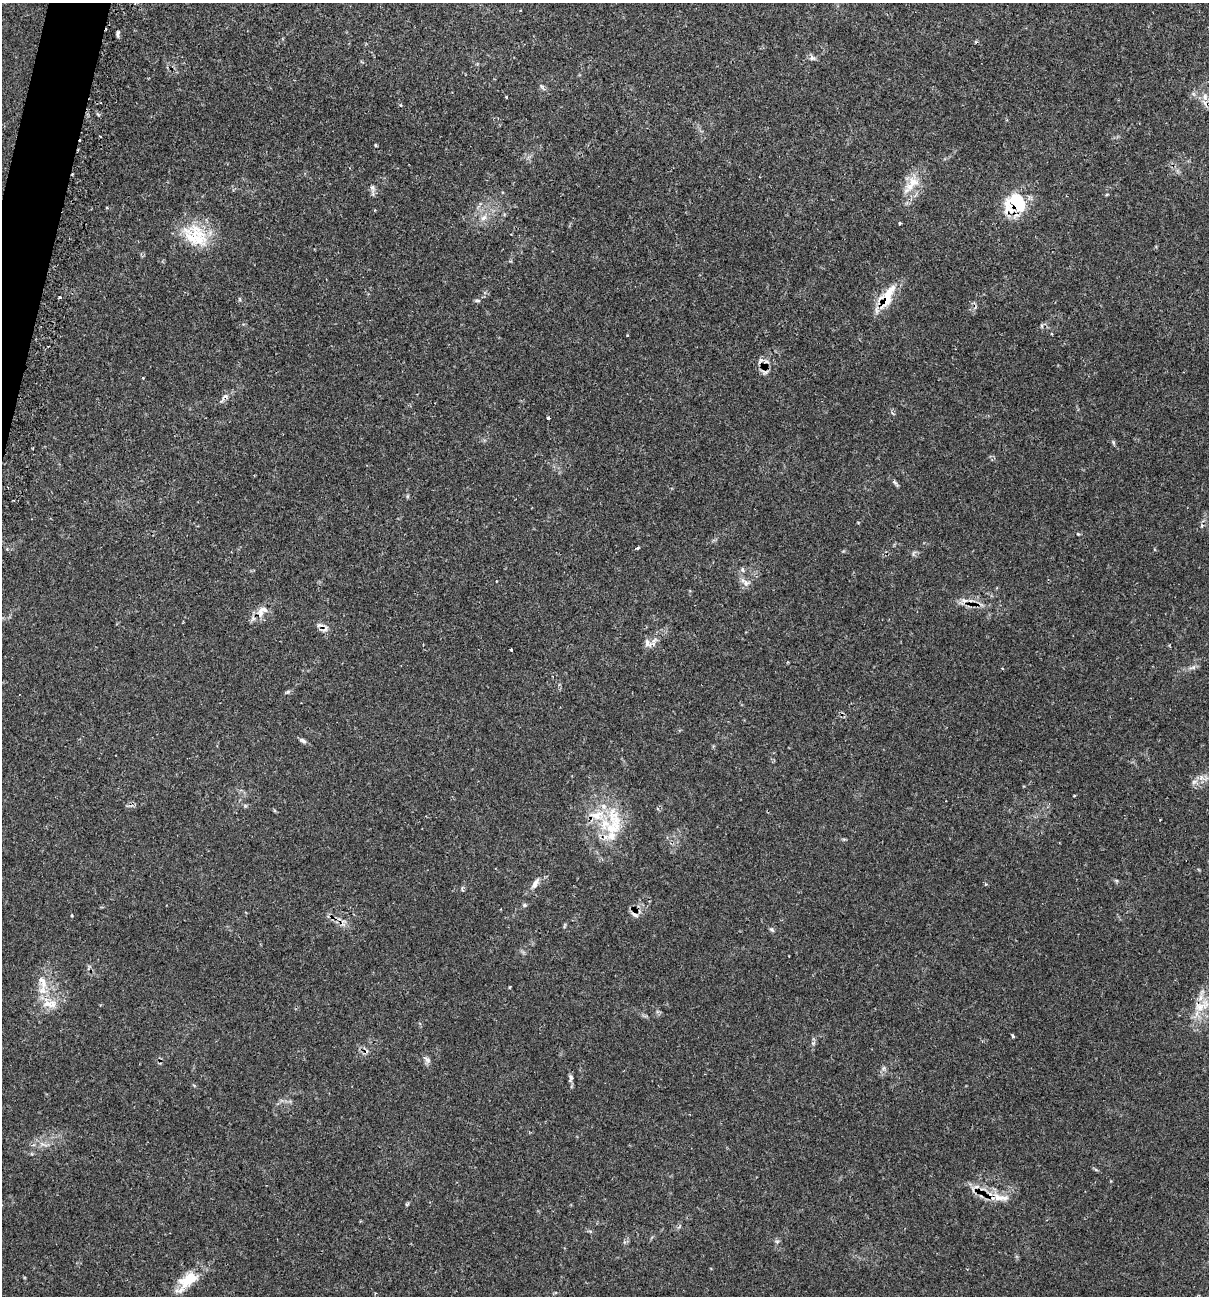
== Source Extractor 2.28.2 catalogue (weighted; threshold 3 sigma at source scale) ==
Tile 11 of 4 x 4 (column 3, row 3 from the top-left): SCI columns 2682-3888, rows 1337-2630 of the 5431 x 5468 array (HDU 1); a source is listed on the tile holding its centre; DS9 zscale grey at full resolution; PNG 1211 x 1298 px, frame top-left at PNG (2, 3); no overlay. Shown black and unused: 1% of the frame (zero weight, under 2 of 3 exposures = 3% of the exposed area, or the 3 px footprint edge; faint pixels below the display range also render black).
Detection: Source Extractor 2.28.2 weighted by HDU 2 'WHT'; one run over the whole footprint, this tile lists its part. Background 0.0817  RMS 0.0039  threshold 0.0176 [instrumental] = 3 sigma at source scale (4.5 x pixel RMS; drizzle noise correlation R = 1.50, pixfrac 1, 0.05/0.05 arcsec/px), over >= 5 px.
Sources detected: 69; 10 cosmic-ray / hot-pixel residue — not listed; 7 inside a brighter listed object's ellipse — not listed separately; the other 52 listed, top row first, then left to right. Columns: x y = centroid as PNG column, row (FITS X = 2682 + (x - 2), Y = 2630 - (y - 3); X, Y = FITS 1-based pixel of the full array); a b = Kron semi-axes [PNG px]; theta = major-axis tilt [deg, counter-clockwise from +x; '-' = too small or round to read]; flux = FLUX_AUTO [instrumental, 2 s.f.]
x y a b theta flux
118 34 9 3 86 0.77
812 58 8 7 - 1.2
541 86 6 4 -70 0.68
506 97 3 3 - 0.63
1205 97 10 8 89 2.4
375 145 3 2 - 0.47
911 184 34 14 49 8.3
372 188 11 5 -72 1.3
1015 203 30 25 22 17
484 218 10 7 39 2.1
900 223 3 3 - 0.75
195 236 38 26 -31 17
60 297 3 3 - 0.93
887 298 31 18 67 10
240 299 6 4 -89 0.45
478 300 8 4 0 0.61
1042 326 6 4 -88 0.54
627 335 3 2 - 0.32
224 397 18 6 46 1.8
548 418 3 3 - 0.59
1113 442 6 4 -72 0.53
895 483 12 4 -49 0.87
1078 534 4 3 - 0.35
638 548 4 3 - 0.67
742 569 7 5 -87 0.88
496 581 2 2 - 0.34
746 583 11 9 7 2.1
262 611 20 12 49 4.4
647 643 10 8 -56 2.2
511 650 3 3 - 1.5
1193 667 7 6 - 1.1
287 692 7 4 44 0.6
303 741 10 5 -28 1.1
1201 778 9 6 65 1.8
1194 782 7 6 - 1.2
613 826 38 20 63 16
535 884 18 6 61 2.3
985 884 5 3 - 0.43
462 889 6 3 -75 0.49
525 905 6 5 - 0.66
635 915 11 5 -30 1.4
772 930 8 4 -44 0.69
42 980 13 8 -51 2.9
49 1004 25 13 -15 6.4
1202 1006 30 13 28 8
1013 1036 4 3 - 0.6
427 1060 11 5 -38 1.2
883 1068 7 6 - 0.92
571 1078 7 5 85 1.3
999 1197 23 10 -21 5.7
777 1242 6 4 0 0.63
187 1281 33 15 40 9.8
Overlapping masked pixels (flux is a lower limit): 5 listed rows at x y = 1015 203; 887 298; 224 397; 1202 1006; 999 1197